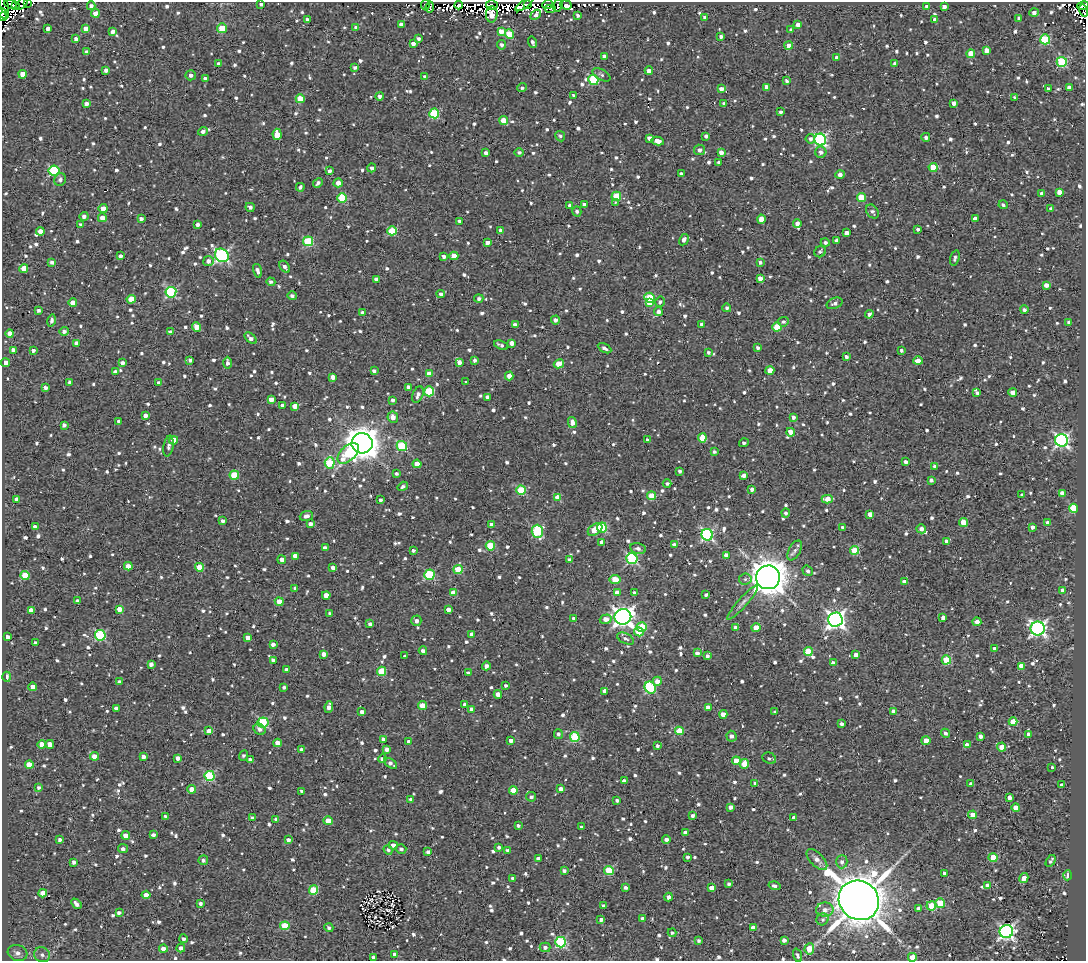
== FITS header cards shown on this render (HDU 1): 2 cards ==
NAXIS1  =                 1084
NAXIS2  =                  959

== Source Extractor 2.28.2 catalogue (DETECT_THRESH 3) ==
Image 1084 x 959 px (HDU 1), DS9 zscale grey, 1 PNG px = 1 image px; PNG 1088 x 963 px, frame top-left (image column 1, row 959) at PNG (2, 2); each listed source drawn as its Kron ellipse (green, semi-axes under 4 px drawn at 4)
Background 1.82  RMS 4.8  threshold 14.5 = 3 sigma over >= 5 px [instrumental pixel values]
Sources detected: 1270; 12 with non-positive FLUX_AUTO (blend fragments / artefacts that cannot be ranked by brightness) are neither listed nor drawn; of the other 1258, the 500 brightest by FLUX_AUTO listed and drawn (758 fainter detections omitted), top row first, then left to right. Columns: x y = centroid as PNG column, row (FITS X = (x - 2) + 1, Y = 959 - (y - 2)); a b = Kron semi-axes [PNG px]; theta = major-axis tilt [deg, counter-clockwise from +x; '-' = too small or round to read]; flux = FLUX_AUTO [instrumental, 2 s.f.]
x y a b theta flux
28 2 4 2 - 1.0e+03
22 3 7 4 46 7.0e+03
10 4 6 4 -21 6.6e+03
261 4 4 3 - 9.8e+02
524 4 10 4 36 4.4e+03
528 4 4 3 - 4.3e+03
548 4 5 3 - 1.4e+04
4 5 9 2 -69 2.1e+03
15 5 4 2 - 1.6e+03
425 5 5 3 - 1.2e+03
459 5 4 3 - 3.6e+03
492 5 6 4 -16 4.1e+03
558 5 7 3 71 9.7e+02
566 5 6 4 -21 4.6e+03
91 6 4 4 - 1.3e+03
927 6 4 3 - 1.4e+03
1083 6 6 4 16 2.0e+03
430 7 5 3 - 2.0e+03
944 7 4 4 - 1.7e+03
550 8 6 4 0 1.5e+03
1084 11 6 2 -73 7.7e+02
3 13 7 3 -42 4.7e+03
95 13 4 4 - 4.4e+03
1034 13 5 4 - 1.4e+03
492 14 8 6 88 5.6e+03
536 15 6 4 39 1.0e+03
577 15 4 3 - 1.0e+03
3 17 4 3 - 6.2e+03
704 17 3 3 - 7.7e+02
1019 18 4 3 - 7.9e+02
307 19 3 3 - 8.4e+02
935 20 4 3 - 9.6e+02
401 24 4 4 - 1.2e+03
798 25 4 4 - 2.3e+03
356 27 4 3 - 1.2e+03
48 28 4 3 - 1.4e+03
222 28 5 5 - 1.1e+04
86 29 4 4 - 2.7e+03
791 30 4 3 - 8.5e+02
113 31 4 4 - 1.8e+03
501 31 4 4 - 3.6e+03
509 34 4 4 - 9.5e+03
721 36 4 3 - 8.7e+02
419 38 4 4 - 8.9e+02
76 39 4 3 - 1.7e+03
1045 39 5 5 - 2.2e+04
532 42 5 3 - 1.0e+03
413 43 4 3 - 1.3e+03
501 45 4 4 - 1.0e+03
789 46 4 4 - 4.4e+03
986 50 4 4 - 2.3e+03
87 52 4 3 - 1.2e+03
971 54 4 4 - 6.5e+03
604 56 4 3 - 7.9e+02
837 58 4 4 - 1.5e+03
1062 62 5 5 - 2.4e+04
219 64 4 4 - 9.9e+02
895 64 4 3 - 1.8e+03
355 68 3 3 - 8.3e+02
106 70 4 4 - 1.4e+03
649 71 4 4 - 2.3e+03
23 74 4 4 - 3.8e+03
191 75 5 5 - 1.2e+03
601 75 10 5 -31 8.1e+02
425 77 4 3 - 1.3e+03
205 79 4 3 - 1.4e+03
593 80 5 5 - 2.2e+04
787 81 4 3 - 8.4e+02
767 87 4 4 - 2.2e+03
1069 87 4 4 - 1.4e+03
522 88 4 4 - 8.0e+02
721 89 4 4 - 1.7e+03
1048 89 3 3 - 9.4e+02
573 95 3 3 - 8.2e+02
379 96 4 4 - 1.1e+03
1015 97 3 3 - 1.1e+03
300 99 4 4 - 7.1e+03
954 103 4 4 - 2.4e+03
86 104 4 3 - 1.7e+03
724 104 4 4 - 9.8e+02
781 112 3 3 - 9.0e+02
434 113 5 5 - 2.0e+04
504 120 4 4 - 7.1e+03
203 131 5 4 - 1.3e+03
277 134 5 4 - 6.1e+03
560 136 5 4 - 8.3e+02
706 136 4 4 - 1.1e+03
926 137 4 4 - 1.1e+03
649 138 4 4 - 1.6e+03
810 139 5 4 - 1.1e+03
820 140 6 5 - 5.4e+04
658 141 6 4 -12 3.0e+03
700 150 5 5 - 1.5e+03
721 152 4 3 - 2.5e+03
821 152 5 5 - 1.4e+03
486 153 4 4 - 1.5e+03
519 153 5 4 - 9.7e+02
719 162 3 3 - 8.7e+02
933 167 4 4 - 8.3e+03
372 168 4 4 - 1.0e+03
54 171 5 5 - 2.6e+04
329 171 4 4 - 1.1e+03
681 174 3 3 - 8.4e+02
840 175 4 4 - 2.1e+03
60 180 6 5 - 1.0e+03
318 183 5 3 - 1.0e+03
338 183 4 4 - 2.3e+03
300 187 4 4 - 9.1e+02
1059 192 4 4 - 2.7e+03
1042 193 4 3 - 1.4e+03
616 196 5 4 - 1.2e+04
861 197 4 4 - 1.0e+04
342 198 5 4 - 1.3e+04
615 202 3 2 - 9.0e+02
584 204 4 3 - 1.1e+03
1003 205 4 4 - 8.0e+02
570 206 4 4 - 1.5e+03
250 207 5 4 - 1.5e+03
103 208 4 4 - 3.5e+03
1051 209 4 4 - 9.6e+02
577 211 5 4 - 1.1e+03
872 211 7 5 -52 8.9e+02
84 216 4 4 - 1.3e+03
102 218 4 4 - 2.5e+03
141 218 4 3 - 9.5e+02
761 219 4 4 - 3.4e+03
975 219 4 4 - 2.6e+03
460 221 3 3 - 8.6e+02
797 223 4 4 - 1.6e+03
198 224 4 3 - 1.3e+03
80 225 4 3 - 7.9e+02
918 229 3 3 - 8.0e+02
500 230 4 4 - 1.1e+03
40 231 4 4 - 2.5e+03
392 231 5 4 - 1.5e+04
847 233 4 3 - 1.5e+03
684 240 6 4 59 1.5e+03
836 240 4 3 - 1.4e+03
308 241 5 5 - 2.0e+04
825 242 4 4 - 1.0e+03
487 243 4 4 - 2.1e+03
820 252 6 5 - 9.2e+02
222 255 7 6 - 7.1e+04
120 256 4 3 - 1.4e+03
444 256 3 3 - 1.1e+03
454 256 4 4 - 5.0e+03
955 258 8 4 74 8.6e+02
208 261 5 5 - 1.7e+03
52 262 4 3 - 1.1e+03
760 262 4 4 - 9.3e+02
285 267 7 4 -57 1.1e+03
24 269 4 4 - 5.9e+03
257 271 7 4 -73 1.4e+03
760 278 4 4 - 2.4e+03
376 279 4 4 - 1.3e+03
271 282 4 3 - 9.4e+02
1046 285 4 4 - 1.9e+03
171 292 5 5 - 3.6e+04
441 294 4 4 - 1.0e+03
292 296 5 4 - 8.5e+02
479 298 4 4 - 9.5e+02
649 298 5 5 - 1.9e+04
131 299 4 4 - 5.5e+03
649 302 4 4 - 4.4e+03
660 302 5 5 - 9.5e+02
73 303 4 4 - 3.5e+03
835 303 8 5 21 1.4e+03
727 308 4 4 - 8.4e+02
1024 310 4 4 - 9.3e+02
38 311 3 3 - 8.8e+02
658 312 4 4 - 1.8e+03
362 313 4 3 - 1.3e+03
869 314 4 3 - 1.3e+03
555 320 4 4 - 1.6e+03
52 321 6 4 79 1.0e+03
783 322 5 4 - 9.2e+02
1068 322 3 3 - 7.8e+02
701 324 4 3 - 1.0e+03
515 325 4 4 - 1.3e+03
197 327 4 4 - 4.3e+03
777 327 5 4 - 1.1e+04
64 331 5 4 - 1.3e+03
170 332 4 3 - 1.4e+03
10 333 4 4 - 2.2e+03
251 338 7 4 -42 1.5e+03
76 343 4 4 - 1.7e+03
512 343 4 4 - 2.4e+03
501 345 7 3 -22 1.1e+03
605 348 7 4 -29 1.2e+03
758 348 3 3 - 9.7e+02
13 350 4 4 - 1.8e+03
33 350 3 3 - 1.0e+03
901 350 3 3 - 7.7e+02
708 352 3 3 - 8.1e+02
846 357 4 3 - 1.1e+03
190 360 4 3 - 8.0e+02
475 360 4 3 - 1.0e+03
918 361 4 4 - 3.0e+03
459 362 4 3 - 1.8e+03
6 363 4 4 - 3.5e+03
122 363 4 3 - 1.9e+03
227 363 6 3 90 1.3e+03
559 364 5 4 - 5.9e+03
770 370 4 4 - 4.2e+03
374 371 4 3 - 9.4e+02
115 372 4 4 - 1.3e+03
429 374 4 4 - 3.0e+03
509 376 4 4 - 2.4e+03
333 377 4 4 - 2.8e+03
465 381 3 3 - 7.9e+02
70 382 3 3 - 9.2e+02
159 383 4 4 - 1.1e+03
408 387 4 3 - 1.5e+03
45 388 4 3 - 1.2e+03
429 391 5 5 - 1.9e+04
1013 392 4 4 - 2.6e+03
977 393 4 3 - 9.3e+02
418 395 9 5 68 1.7e+03
488 397 4 4 - 1.4e+03
271 399 4 4 - 2.5e+03
393 400 4 4 - 9.2e+02
282 405 4 3 - 8.8e+02
295 406 4 4 - 3.8e+03
145 415 4 4 - 1.7e+03
393 417 5 5 - 2.6e+03
793 417 4 3 - 1.1e+03
119 421 4 4 - 1.2e+03
572 422 5 4 - 2.7e+03
64 425 4 4 - 1.1e+03
791 432 4 4 - 3.7e+03
702 438 4 4 - 8.6e+03
173 440 4 4 - 6.5e+03
647 440 4 3 - 9.3e+02
1061 440 6 6 - 8.2e+04
362 443 10 10 - 6.2e+05
744 443 5 3 - 9.0e+02
168 446 10 5 80 1.1e+03
402 446 5 5 - 2.2e+04
714 452 4 3 - 7.9e+02
348 453 13 7 43 1.4e+04
906 462 4 3 - 1.3e+03
330 463 5 5 - 1.7e+04
417 464 4 4 - 5.5e+03
935 466 4 4 - 1.5e+03
680 471 4 3 - 8.8e+02
396 474 3 3 - 7.8e+02
234 475 4 4 - 1.1e+04
744 475 4 4 - 1.6e+03
931 480 3 3 - 8.4e+02
667 484 4 4 - 8.3e+02
403 486 5 4 - 7.8e+02
752 489 4 4 - 1.4e+03
521 490 4 4 - 1.4e+04
1062 493 4 4 - 2.5e+03
1022 495 4 3 - 9.1e+02
652 496 4 4 - 7.1e+03
558 497 4 4 - 6.3e+03
17 499 4 4 - 2.0e+03
827 499 5 4 - 5.0e+03
381 500 3 3 - 8.6e+02
1074 508 4 4 - 2.2e+04
786 513 4 4 - 8.8e+02
870 514 4 4 - 2.5e+03
306 516 7 5 19 1.7e+03
223 521 4 3 - 9.8e+02
964 522 4 4 - 6.4e+03
1048 523 4 4 - 2.6e+03
310 524 4 4 - 1.4e+03
491 524 3 3 - 8.3e+02
35 527 4 4 - 2.2e+03
602 527 5 5 - 2.3e+04
843 527 4 3 - 9.8e+02
1032 527 4 3 - 1.5e+03
595 529 8 5 36 6.1e+03
921 529 5 4 - 1.7e+03
537 531 6 5 - 2.5e+04
707 535 6 5 - 5.1e+04
947 541 4 4 - 1.8e+03
602 542 4 3 - 1.7e+03
674 545 4 3 - 1.7e+03
490 546 4 4 - 1.5e+04
325 548 4 4 - 1.7e+03
638 548 8 5 -12 1.3e+03
413 550 3 3 - 1.0e+03
795 550 11 5 61 1.2e+03
855 550 4 4 - 1.2e+04
726 555 4 4 - 2.0e+03
295 556 4 4 - 3.1e+03
632 559 5 5 - 3.9e+04
282 560 4 4 - 1.9e+03
569 560 4 3 - 2.0e+03
128 566 4 4 - 3.3e+03
199 567 4 4 - 8.1e+03
333 568 4 3 - 1.6e+03
458 569 4 4 - 1.1e+04
808 571 5 4 - 9.0e+02
25 575 4 4 - 8.1e+03
430 575 5 5 - 2.4e+04
768 577 12 12 - 7.1e+05
615 579 5 4 - 9.5e+03
745 579 6 5 - 9.0e+02
904 582 4 4 - 2.0e+03
295 588 3 3 - 7.9e+02
1063 590 4 4 - 2.3e+03
617 592 4 4 - 3.8e+03
454 593 4 4 - 5.0e+03
634 593 3 3 - 9.4e+02
326 595 4 4 - 3.2e+03
706 595 4 3 - 8.3e+02
77 601 3 3 - 8.3e+02
279 602 4 4 - 5.5e+03
743 602 23 5 49 2.0e+03
119 609 4 4 - 3.5e+03
31 610 4 4 - 2.6e+03
448 610 4 4 - 2.0e+03
330 613 4 4 - 8.3e+02
623 617 8 8 - 1.9e+05
943 617 4 4 - 1.5e+03
573 618 3 3 - 8.5e+02
606 619 6 4 18 2.8e+03
835 620 7 7 - 1.4e+05
416 621 5 5 - 1.5e+03
977 622 4 4 - 2.5e+03
370 624 4 3 - 1.0e+03
642 627 5 5 - 1.3e+04
735 628 4 4 - 1.6e+03
756 628 4 4 - 5.4e+03
1038 628 7 7 - 1.0e+05
639 632 5 4 - 6.5e+03
472 634 4 4 - 1.9e+03
100 635 5 5 - 3.0e+04
8 637 4 4 - 1.3e+03
248 638 4 4 - 2.1e+03
626 639 9 5 -26 8.6e+02
35 643 3 3 - 8.6e+02
273 644 4 3 - 1.2e+03
995 649 4 3 - 1.6e+03
423 651 4 4 - 1.3e+03
808 651 4 4 - 1.2e+04
697 653 4 3 - 1.4e+03
324 654 4 4 - 1.8e+03
856 655 4 4 - 2.0e+03
405 656 4 3 - 8.0e+02
707 656 4 4 - 1.1e+03
273 660 4 3 - 8.9e+02
946 660 4 4 - 1.3e+04
833 663 4 3 - 1.5e+03
151 664 4 4 - 1.9e+03
486 666 4 4 - 1.3e+03
1021 666 4 4 - 3.6e+03
286 669 3 3 - 9.5e+02
381 671 4 4 - 1.3e+04
468 673 4 3 - 9.6e+02
7 677 5 3 - 1.6e+03
657 681 4 4 - 2.4e+03
119 682 4 3 - 1.4e+03
506 685 3 3 - 8.5e+02
33 687 4 4 - 2.7e+03
284 687 4 3 - 8.1e+02
650 688 6 5 - 3.1e+04
605 691 4 4 - 2.7e+03
498 694 4 4 - 2.7e+03
465 705 4 4 - 2.0e+03
422 706 4 4 - 6.4e+03
329 707 6 4 83 1.9e+03
708 707 4 4 - 2.7e+03
116 708 4 3 - 9.8e+02
472 709 4 3 - 1.5e+03
893 711 4 3 - 1.2e+03
362 712 4 4 - 1.5e+03
775 712 4 3 - 8.5e+02
723 714 4 4 - 3.4e+03
263 722 5 5 - 2.5e+04
1013 722 4 4 - 5.2e+03
842 724 4 3 - 1.1e+03
260 729 6 5 - 1.1e+03
209 731 4 4 - 3.4e+03
679 731 4 4 - 1.1e+04
945 733 4 4 - 8.2e+02
558 734 5 4 - 8.8e+02
1029 734 4 4 - 1.8e+03
731 736 5 5 - 1.7e+03
980 736 4 4 - 1.6e+03
575 737 5 5 - 2.0e+04
383 739 4 4 - 1.6e+03
511 740 4 3 - 1.8e+03
926 741 4 4 - 4.4e+03
409 742 4 4 - 1.6e+03
277 743 4 4 - 3.2e+03
42 744 4 4 - 3.6e+03
50 744 4 4 - 3.2e+03
967 745 4 4 - 2.9e+03
657 746 3 3 - 8.7e+02
1001 747 4 4 - 2.6e+03
387 749 4 4 - 1.4e+03
301 750 4 3 - 1.3e+03
95 756 4 4 - 3.6e+03
243 756 5 3 - 8.7e+02
143 757 4 4 - 1.6e+03
178 758 4 4 - 2.0e+03
769 758 7 5 -23 8.0e+02
250 759 4 3 - 1.0e+03
382 759 4 4 - 1.3e+03
736 761 4 4 - 4.8e+03
391 763 7 4 -33 1.5e+03
744 764 5 4 - 4.9e+03
29 765 4 4 - 5.9e+03
1052 767 3 3 - 1.7e+03
210 776 5 5 - 2.6e+04
624 781 3 3 - 1.2e+03
755 783 3 3 - 8.0e+02
971 784 3 3 - 9.0e+02
1062 785 4 3 - 1.4e+03
39 788 4 4 - 8.7e+02
192 789 4 4 - 3.0e+03
560 789 4 4 - 2.1e+03
513 790 4 4 - 5.4e+03
302 791 4 3 - 1.0e+03
531 797 5 4 - 9.1e+02
1009 798 4 3 - 1.6e+03
411 800 4 3 - 1.5e+03
617 800 3 3 - 8.0e+02
730 807 4 4 - 1.5e+03
1016 808 4 4 - 4.3e+03
693 815 3 3 - 1.0e+03
973 815 4 4 - 6.3e+03
165 816 3 3 - 7.9e+02
252 818 3 3 - 8.8e+02
794 818 4 4 - 2.1e+03
276 819 4 3 - 8.4e+02
328 821 4 4 - 4.0e+03
518 826 3 3 - 8.6e+02
581 827 3 3 - 8.1e+02
686 833 4 4 - 3.5e+03
126 835 4 4 - 3.3e+03
153 835 4 3 - 8.8e+02
60 840 4 3 - 1.0e+03
288 840 4 4 - 1.4e+03
666 840 4 4 - 1.3e+03
393 845 4 4 - 1.8e+03
499 847 4 3 - 1.0e+03
123 849 5 4 - 1.3e+03
401 849 5 4 - 7.9e+02
388 850 5 4 - 8.7e+02
507 850 3 3 - 7.8e+02
428 852 4 4 - 1.1e+03
687 857 3 3 - 8.2e+02
993 857 4 4 - 9.5e+03
538 858 4 3 - 1.4e+03
817 859 13 6 -45 2.2e+03
203 860 5 5 - 9.4e+02
1051 861 6 3 58 8.3e+02
74 862 4 3 - 1.1e+03
842 862 6 6 - 1.3e+03
609 870 5 4 - 1.5e+04
564 871 4 3 - 9.7e+02
945 874 4 3 - 1.5e+03
1068 875 5 3 - 1.5e+03
513 878 4 3 - 8.0e+02
1024 878 5 4 - 2.5e+03
729 884 3 3 - 7.7e+02
988 885 4 4 - 2.5e+03
774 886 6 4 -17 9.4e+02
625 888 4 3 - 1.1e+03
711 888 4 4 - 2.1e+03
314 890 4 4 - 1.4e+04
43 893 4 4 - 4.3e+03
146 895 4 4 - 3.0e+03
668 897 4 4 - 1.2e+03
859 900 21 19 -40 1.4e+06
201 903 3 3 - 1.0e+03
940 903 5 4 - 1.3e+04
76 904 6 3 -48 1.3e+03
604 906 4 3 - 1.6e+03
931 906 5 4 - 1.2e+04
918 908 4 3 - 9.6e+02
825 910 8 7 - 1.9e+03
119 912 4 3 - 1.1e+03
642 918 4 3 - 8.1e+02
823 919 6 5 - 9.6e+02
601 920 3 3 - 1.3e+03
285 926 4 4 - 1.2e+04
329 928 4 4 - 8.2e+02
753 928 4 4 - 4.1e+03
1006 932 7 6 - 8.6e+04
672 933 4 4 - 8.8e+02
183 939 4 4 - 9.6e+02
699 940 4 3 - 7.8e+02
784 940 4 4 - 1.3e+03
560 942 5 5 - 3.1e+04
545 947 5 5 - 1.3e+03
181 948 4 4 - 1.3e+03
163 949 4 4 - 2.0e+03
809 949 5 4 - 6.7e+03
17 953 10 8 -18 1.9e+03
394 954 3 3 - 1.1e+03
42 955 8 7 - 1.4e+03
797 955 7 4 -71 8.0e+02
912 957 4 4 - 3.9e+03
374 958 4 4 - 1.3e+03
At the frame edge (FLAGS 8, measured only in part): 10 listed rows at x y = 28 2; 22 3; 261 4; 4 5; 1083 6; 1084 11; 3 13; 3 17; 912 957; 374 958
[758 fainter detections neither listed nor drawn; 12 non-positive-flux detections neither listed nor drawn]